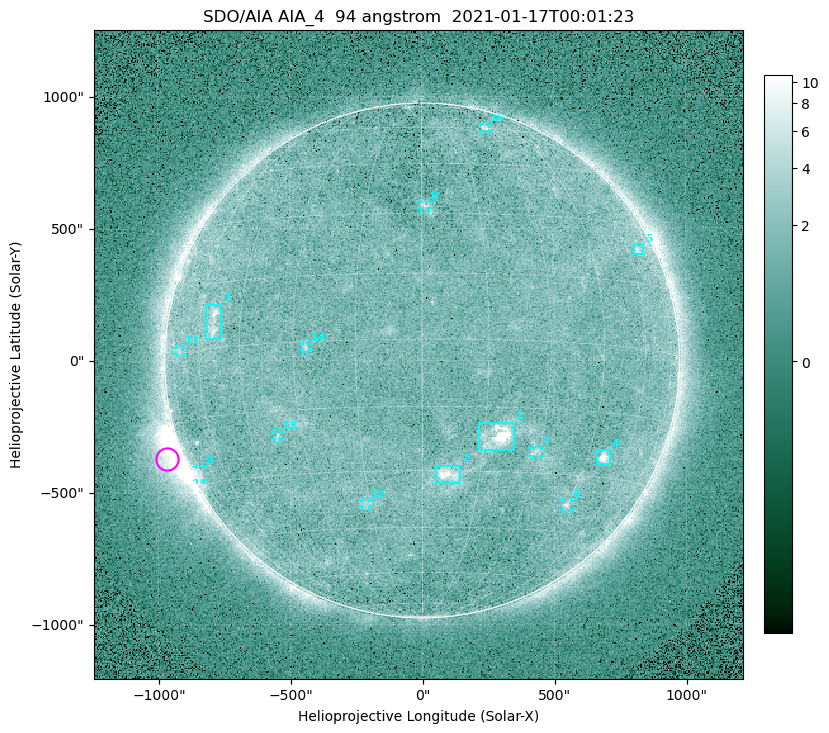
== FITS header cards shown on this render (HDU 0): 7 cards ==
TELESCOP= 'SDO/AIA '
INSTRUME= 'AIA_4   '
WAVELNTH=                   94
WAVEUNIT= 'angstrom'
DATE-OBS= '2021-01-17T00:01:23.12'
CTYPE1  = 'HPLN-TAN'
CTYPE2  = 'HPLT-TAN'

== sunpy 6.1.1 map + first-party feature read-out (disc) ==
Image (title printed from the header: SDO/AIA AIA_4  94 angstrom  2021-01-17T00:01:23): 512 x 512 px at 4.8 arcsec/px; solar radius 976 arcsec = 203 px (full disc in frame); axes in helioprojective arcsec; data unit not stated in the header (colour bar unlabelled)
Orientation: roll -0.138 deg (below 1 deg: not rotated)
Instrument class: DISC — disc imager (sunpy class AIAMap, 94 A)
Bright regions (active regions / flare kernels): reference = the median radial profile (limb darkening/brightening removed); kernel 5 px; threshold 5 sigma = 1.89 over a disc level ~1.67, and >= 1.15x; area >= 9 px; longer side >= 5 px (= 24 arcsec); searched inside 0.97 R_sun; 14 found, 14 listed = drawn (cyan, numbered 1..; 9 of them under ~33 arcsec drawn as corner ticks so the feature stays visible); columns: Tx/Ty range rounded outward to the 10 arcsec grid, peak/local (2 s.f.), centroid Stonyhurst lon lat
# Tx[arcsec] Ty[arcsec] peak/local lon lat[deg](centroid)
1 210..350 -340..-230 13 +18 -22
2 50..150 -470..-400 6 +7 -31
3 -820..-760 80..220 4.4 -54 +6
4 660..710 -400..-340 8.3 +51 -25
5 800..840 400..440 2.9 +66 +23
6 530..560 -570..-530 3.6 +45 -37
7 420..450 -360..-330 2.7 +29 -25
8 -10..30 570..600 2.7 +1 +32
9 -860..-830 -450..-400 2.8 -75 -27
10 230..260 870..890 2.6 +30 +60
11 -930..-900 20..50 2.2 -70 +1
12 -230..-200 -550..-530 2.3 -16 -38
13 -560..-530 -300..-270 2.5 -37 -21
14 -450..-430 40..70 2.6 -27 -1
Off-limb structures (1.02-1.3 R_sun): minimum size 50 px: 4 found; the strongest spans PA ~95..130 deg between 1.02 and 1.22 R_sun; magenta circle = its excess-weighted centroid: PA ~110 deg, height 1.06 R_sun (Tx ~-970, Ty ~-370 arcsec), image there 5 x the reference